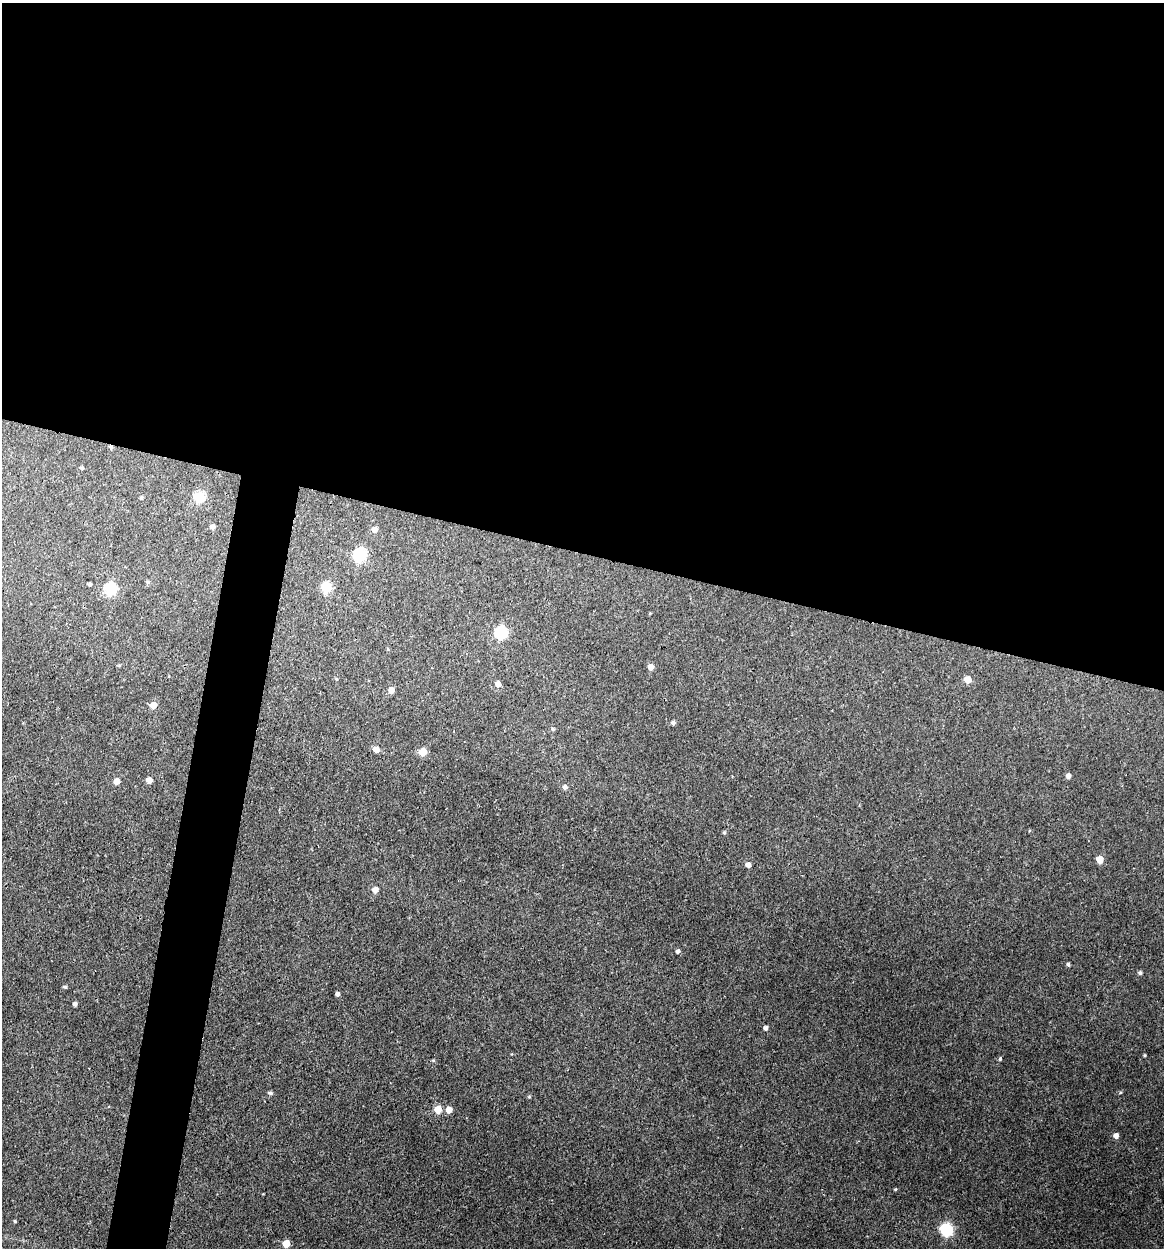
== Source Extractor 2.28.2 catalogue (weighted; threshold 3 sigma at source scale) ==
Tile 3 of 4 x 4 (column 3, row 1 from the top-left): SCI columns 2564-3725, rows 3742-4987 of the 5007 x 4987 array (HDU 1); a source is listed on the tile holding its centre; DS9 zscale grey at full resolution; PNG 1166 x 1250 px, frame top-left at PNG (2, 3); no overlay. Shown black and unused: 47% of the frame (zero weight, under 3 of 4 exposures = <1% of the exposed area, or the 3 px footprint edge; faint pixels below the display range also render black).
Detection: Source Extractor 2.28.2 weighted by HDU 2 'WHT'; one run over the whole footprint, this tile lists its part. Background 0.118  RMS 0.0043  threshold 0.0193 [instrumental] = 3 sigma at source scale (4.5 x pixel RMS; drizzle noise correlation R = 1.50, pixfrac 1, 0.05/0.05 arcsec/px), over >= 5 px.
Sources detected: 49; all 49 listed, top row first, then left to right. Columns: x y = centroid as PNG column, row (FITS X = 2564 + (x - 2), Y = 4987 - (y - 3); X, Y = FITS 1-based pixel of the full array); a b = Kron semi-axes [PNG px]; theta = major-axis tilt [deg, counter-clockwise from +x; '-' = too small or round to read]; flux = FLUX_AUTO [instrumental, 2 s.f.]
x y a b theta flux
111 447 5 4 - 0.76
82 468 4 3 - 0.72
199 497 6 5 - 26
141 498 5 4 - 0.68
212 527 5 5 - 1.7
375 530 6 5 - 2.5
360 555 6 6 - 54
147 582 5 4 - 0.71
90 584 3 3 - 0.87
327 587 6 5 - 24
111 589 6 6 - 37
650 613 5 3 - 0.36
501 633 6 6 - 43
119 665 5 3 - 0.43
651 667 5 5 - 2.9
336 679 5 3 - 0.39
968 679 5 5 - 5.2
498 684 5 5 - 2.5
391 690 5 5 - 2.9
153 705 5 5 - 5.1
673 723 4 4 - 1.2
553 729 5 5 - 0.59
376 750 5 5 - 3.3
423 752 5 5 - 9.7
1068 776 5 4 - 1.8
149 780 5 5 - 2.9
116 781 5 5 - 3.2
565 787 6 5 - 1.4
724 833 5 4 - 0.58
1100 859 5 5 - 6.1
748 865 5 4 - 2.1
375 890 5 5 - 3.3
678 951 4 4 - 1.2
1068 964 5 4 - 0.68
1140 973 5 4 - 1
65 987 5 4 - 0.66
337 994 4 4 - 1.3
75 1004 4 4 - 1.2
766 1028 4 4 - 1.5
1145 1055 5 3 - 0.42
1000 1059 5 4 - 0.56
270 1093 5 4 - 0.95
438 1109 5 5 - 7.3
449 1110 5 5 - 4
1116 1136 5 5 - 2.3
895 1189 4 3 - 0.44
15 1221 4 3 - 0.51
947 1229 9 6 -16 43
286 1244 5 5 - 7.3
Overlapping masked pixels (flux is a lower limit): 1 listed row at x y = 111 447
Unlisted compact peaks at least as high as the median listed source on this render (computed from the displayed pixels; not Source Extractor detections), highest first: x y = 529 1097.